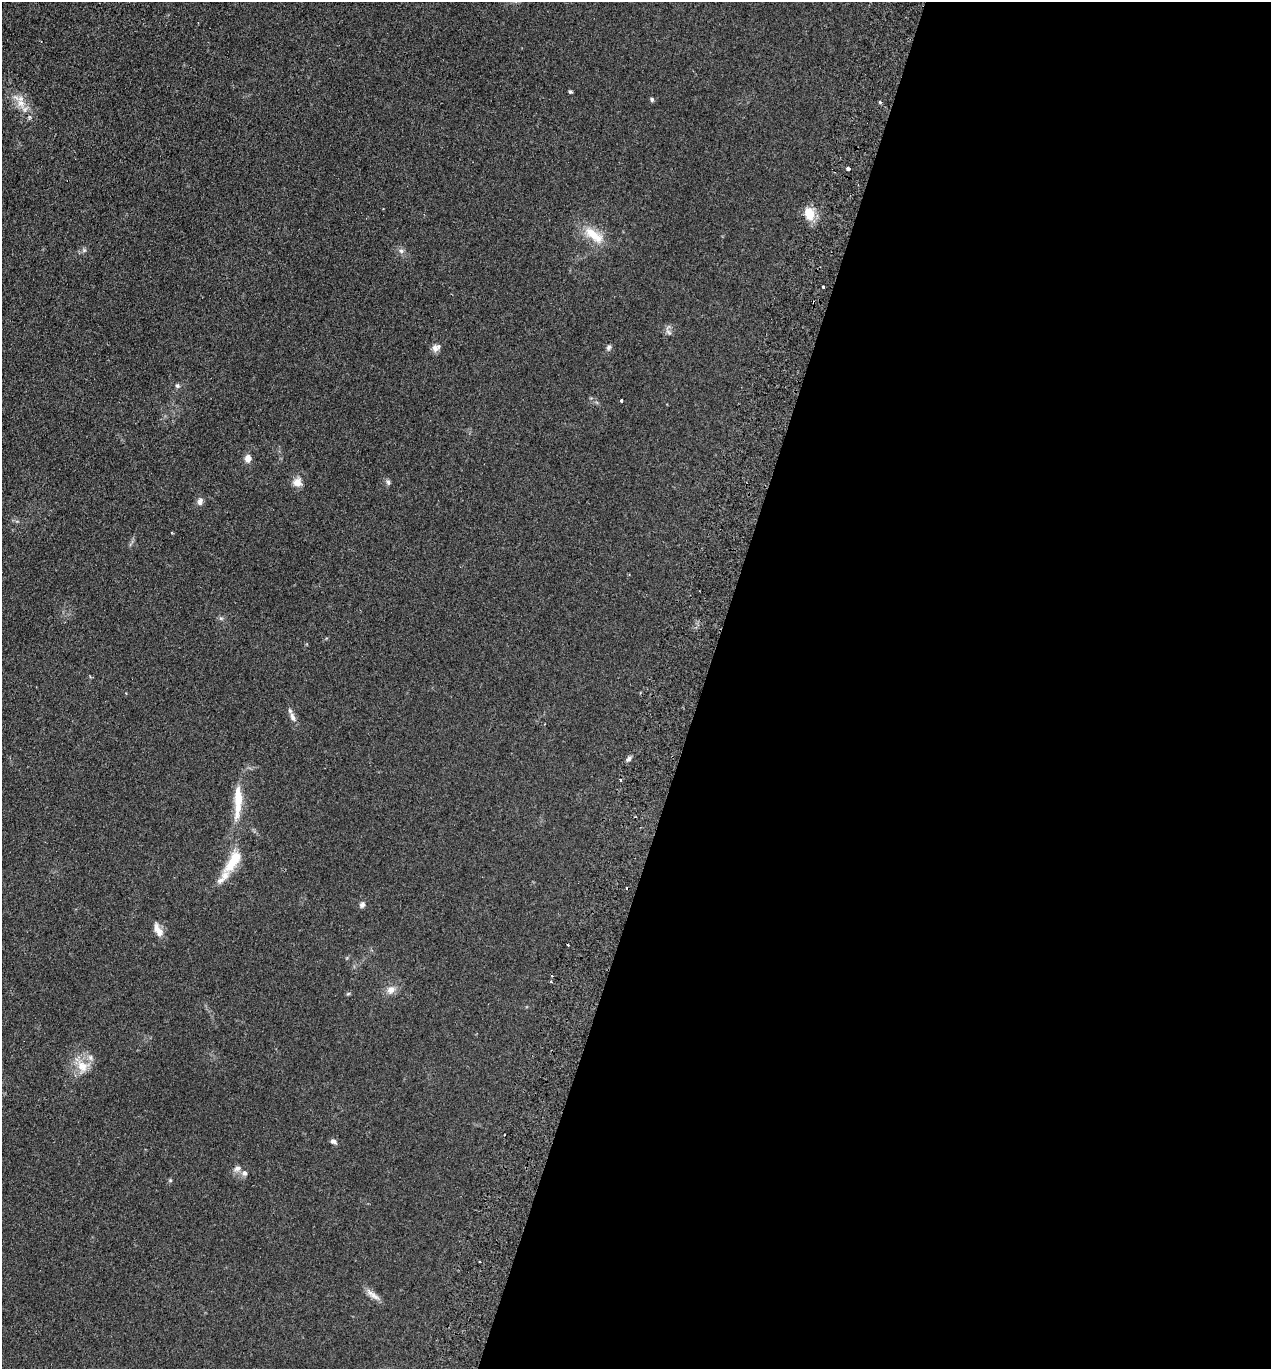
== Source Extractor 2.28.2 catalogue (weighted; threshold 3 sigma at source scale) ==
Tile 12 of 4 x 4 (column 4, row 3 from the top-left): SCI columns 4000-5268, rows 1390-2756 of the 5591 x 5514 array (HDU 1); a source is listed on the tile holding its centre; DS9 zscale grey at full resolution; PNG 1273 x 1371 px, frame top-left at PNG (2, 2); no overlay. Shown black and unused: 45% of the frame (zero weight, under 2 of 3 exposures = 3% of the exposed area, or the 3 px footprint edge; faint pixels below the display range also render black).
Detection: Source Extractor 2.28.2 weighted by HDU 2 'WHT'; one run over the whole footprint, this tile lists its part. Background 0.098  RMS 0.01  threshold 0.0465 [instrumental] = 3 sigma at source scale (4.5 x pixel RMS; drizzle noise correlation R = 1.50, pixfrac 1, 0.05/0.05 arcsec/px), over >= 5 px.
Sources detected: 40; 3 cosmic-ray / hot-pixel residue — not listed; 3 inside a brighter listed object's ellipse — not listed separately; the other 34 listed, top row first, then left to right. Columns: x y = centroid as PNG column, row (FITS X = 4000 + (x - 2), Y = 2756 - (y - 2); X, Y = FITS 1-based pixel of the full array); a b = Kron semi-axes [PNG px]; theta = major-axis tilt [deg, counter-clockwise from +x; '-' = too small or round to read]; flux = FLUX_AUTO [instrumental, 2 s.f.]
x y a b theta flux
570 92 4 3 - 2
652 99 6 4 -89 1.7
21 103 15 10 -62 12
848 169 4 3 - 3.1
809 214 16 12 -75 16
594 235 34 12 -36 22
84 250 5 5 - 1.8
401 251 7 6 - 2.7
823 287 3 3 - 2.5
814 302 3 2 - 1.5
668 332 10 4 -36 2.5
435 348 10 9 - 4.8
609 348 8 6 59 2.3
177 386 6 6 - 2
621 400 3 3 - 2.2
248 458 6 5 - 11
297 482 13 12 - 7.5
388 482 7 6 - 2.2
200 501 10 7 74 4
126 693 3 3 - 0.68
292 717 14 6 -71 5
629 759 7 5 43 2.7
238 798 45 10 86 29
233 861 34 12 58 26
362 905 8 7 - 2.9
158 930 18 8 -62 8.8
552 976 3 3 - 1.4
391 990 11 10 - 7.1
348 994 6 3 20 1.2
82 1066 18 13 -47 16
333 1141 8 6 -23 3.1
237 1168 10 7 19 4.1
244 1173 8 7 - 3.2
373 1295 25 6 -38 6.6
Overlapping masked pixels (flux is a lower limit): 1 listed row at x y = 814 302